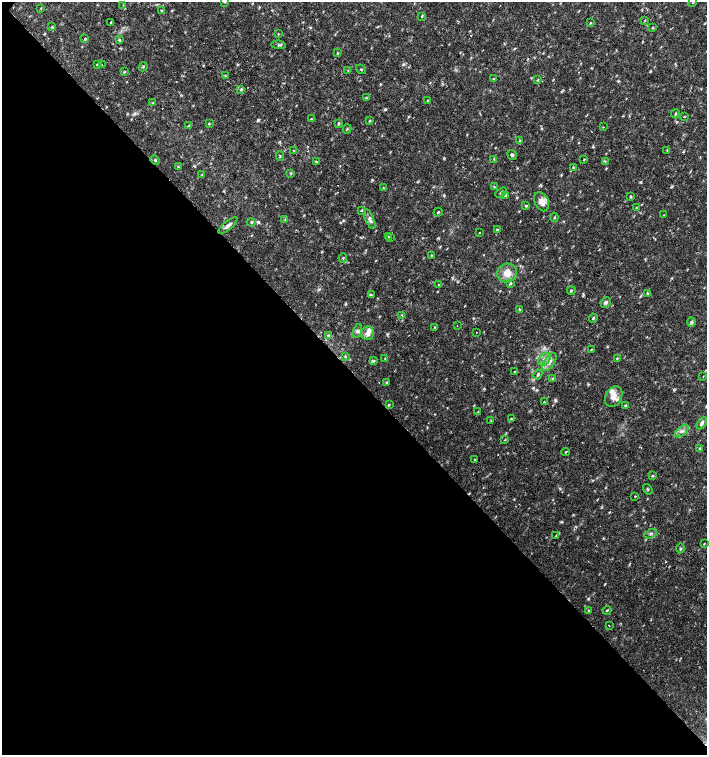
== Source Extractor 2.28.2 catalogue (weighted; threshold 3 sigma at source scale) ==
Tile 14 of 4 x 4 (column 2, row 4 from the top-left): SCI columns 1635-3043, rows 1-1506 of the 6023 x 6029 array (HDU 1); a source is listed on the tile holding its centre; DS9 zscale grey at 2 x 2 block average (1 PNG px = mean of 2 x 2 image px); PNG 709 x 757 px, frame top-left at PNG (2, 2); each listed source drawn as its Kron ellipse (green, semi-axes under 4 px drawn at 4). Shown black and unused: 51% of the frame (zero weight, under 2 of 3 exposures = <1% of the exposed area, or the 3 px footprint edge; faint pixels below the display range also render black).
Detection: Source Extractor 2.28.2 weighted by HDU 2 'WHT'; one run over the whole footprint, this tile lists its part. Background 0.0332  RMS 0.0037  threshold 0.0166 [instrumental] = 3 sigma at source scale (4.5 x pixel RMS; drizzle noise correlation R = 1.50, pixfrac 1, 0.0396/0.0396 arcsec/px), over >= 5 px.
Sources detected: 132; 4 cosmic-ray / hot-pixel residue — neither listed nor drawn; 2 inside a brighter listed object's ellipse — not listed separately; the other 126 listed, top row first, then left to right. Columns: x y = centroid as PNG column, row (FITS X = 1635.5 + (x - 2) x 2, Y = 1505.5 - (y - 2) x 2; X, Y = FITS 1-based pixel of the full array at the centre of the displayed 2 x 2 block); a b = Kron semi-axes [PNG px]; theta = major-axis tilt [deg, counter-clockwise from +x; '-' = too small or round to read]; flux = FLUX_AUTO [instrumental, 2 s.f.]
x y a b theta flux
225 2 3 2 - 0.72
693 2 3 2 - 0.58
123 5 2 2 - 0.49
41 8 3 2 - 0.52
161 11 3 2 - 0.71
422 16 3 2 - 0.61
645 20 4 2 - 0.5
111 22 2 2 - 1.1
591 23 3 2 - 0.72
52 27 3 3 - 0.8
653 28 3 2 - 0.59
278 34 3 2 - 0.44
85 39 3 3 - 0.8
119 40 3 3 - 0.89
279 45 7 2 -8 1.2
337 53 3 2 - 0.53
97 64 3 2 - 0.55
102 65 2 2 - 0.69
143 67 5 2 - 0.61
361 69 5 2 - 0.63
348 71 3 2 - 0.52
124 72 3 2 - 0.65
225 76 3 2 - 0.71
493 79 3 2 - 0.76
538 80 3 3 - 0.59
241 90 4 2 - 0.86
366 97 3 2 - 0.59
427 101 3 2 - 0.49
153 103 3 3 - 0.76
675 114 5 2 - 0.7
684 117 3 2 - 0.47
311 119 3 2 - 0.58
370 121 3 3 - 0.69
209 124 3 2 - 0.59
338 124 4 3 - 0.93
189 125 4 2 - 0.73
603 127 3 2 - 0.47
347 129 4 2 - 0.8
520 140 3 3 - 0.69
294 150 2 2 - 0.46
667 150 3 2 - 0.48
512 155 5 3 - 1.4
280 156 4 2 - 0.64
494 159 3 2 - 0.57
584 159 3 2 - 0.56
155 160 5 2 - 0.93
605 161 2 2 - 0.6
317 162 2 2 - 1.2
178 167 4 2 - 0.82
573 168 3 3 - 0.8
291 173 3 2 - 0.7
202 174 3 2 - 0.47
494 187 3 2 - 0.62
383 188 3 2 - 0.53
501 192 6 2 30 1.1
506 195 3 2 - 0.63
631 197 4 2 - 0.76
542 202 10 6 -65 6.4
526 205 4 3 - 1
636 208 3 2 - 0.51
361 210 2 2 - 2.4
438 212 5 2 - 0.81
664 215 2 2 - 0.51
554 218 4 2 - 0.76
370 219 11 4 -67 3.1
285 220 3 2 - 0.69
251 222 4 3 - 0.87
228 225 11 3 40 3.1
497 229 3 2 - 0.64
479 232 2 2 - 0.43
389 236 2 2 - 0.91
390 238 2 2 - 3.5
431 255 3 2 - 0.52
343 258 4 2 - 0.5
507 273 10 9 - 9.2
510 284 4 2 - 0.91
438 285 2 2 - 0.55
571 290 4 2 - 0.9
647 293 3 2 - 0.73
371 295 4 2 - 0.75
606 302 5 4 - 2
519 309 3 3 - 0.9
402 315 3 2 - 0.71
593 318 4 3 - 1.1
691 322 4 4 - 1.3
457 326 2 2 - 0.3
435 327 3 2 - 0.46
357 331 7 3 71 1.9
476 332 2 2 - 0.87
368 333 7 6 - 4.8
329 335 4 3 - 0.99
591 350 3 2 - 0.53
345 357 3 2 - 0.58
617 358 4 2 - 0.59
385 359 3 2 - 0.52
544 359 7 5 49 4
374 361 4 3 - 0.96
549 362 10 5 55 4.5
514 372 3 2 - 0.56
538 374 5 3 - 1.2
703 377 2 2 - 0.37
552 379 3 3 - 0.81
387 382 3 2 - 0.54
614 397 11 8 61 7.2
544 402 2 2 - 1.6
389 404 3 2 - 0.56
626 406 4 2 - 0.81
478 412 3 2 - 0.58
511 419 2 2 - 0.6
491 421 3 2 - 0.53
702 423 7 4 59 2.3
682 431 8 4 40 3
505 440 3 2 - 0.53
699 448 3 2 - 0.61
566 452 4 2 - 0.47
475 460 4 3 - 0.84
653 476 3 3 - 0.83
648 489 6 2 -55 0.92
635 496 2 2 - 0.61
651 534 6 2 26 1
556 536 4 2 - 0.73
704 544 4 2 - 0.46
680 548 5 2 - 0.89
589 610 3 2 - 0.56
607 610 4 2 - 0.63
609 625 2 2 - 0.65
Isophote crosses this tile's border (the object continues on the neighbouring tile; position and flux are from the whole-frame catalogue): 2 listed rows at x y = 225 2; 693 2
Diffuse or blended objects may show on this block-average render without a row.